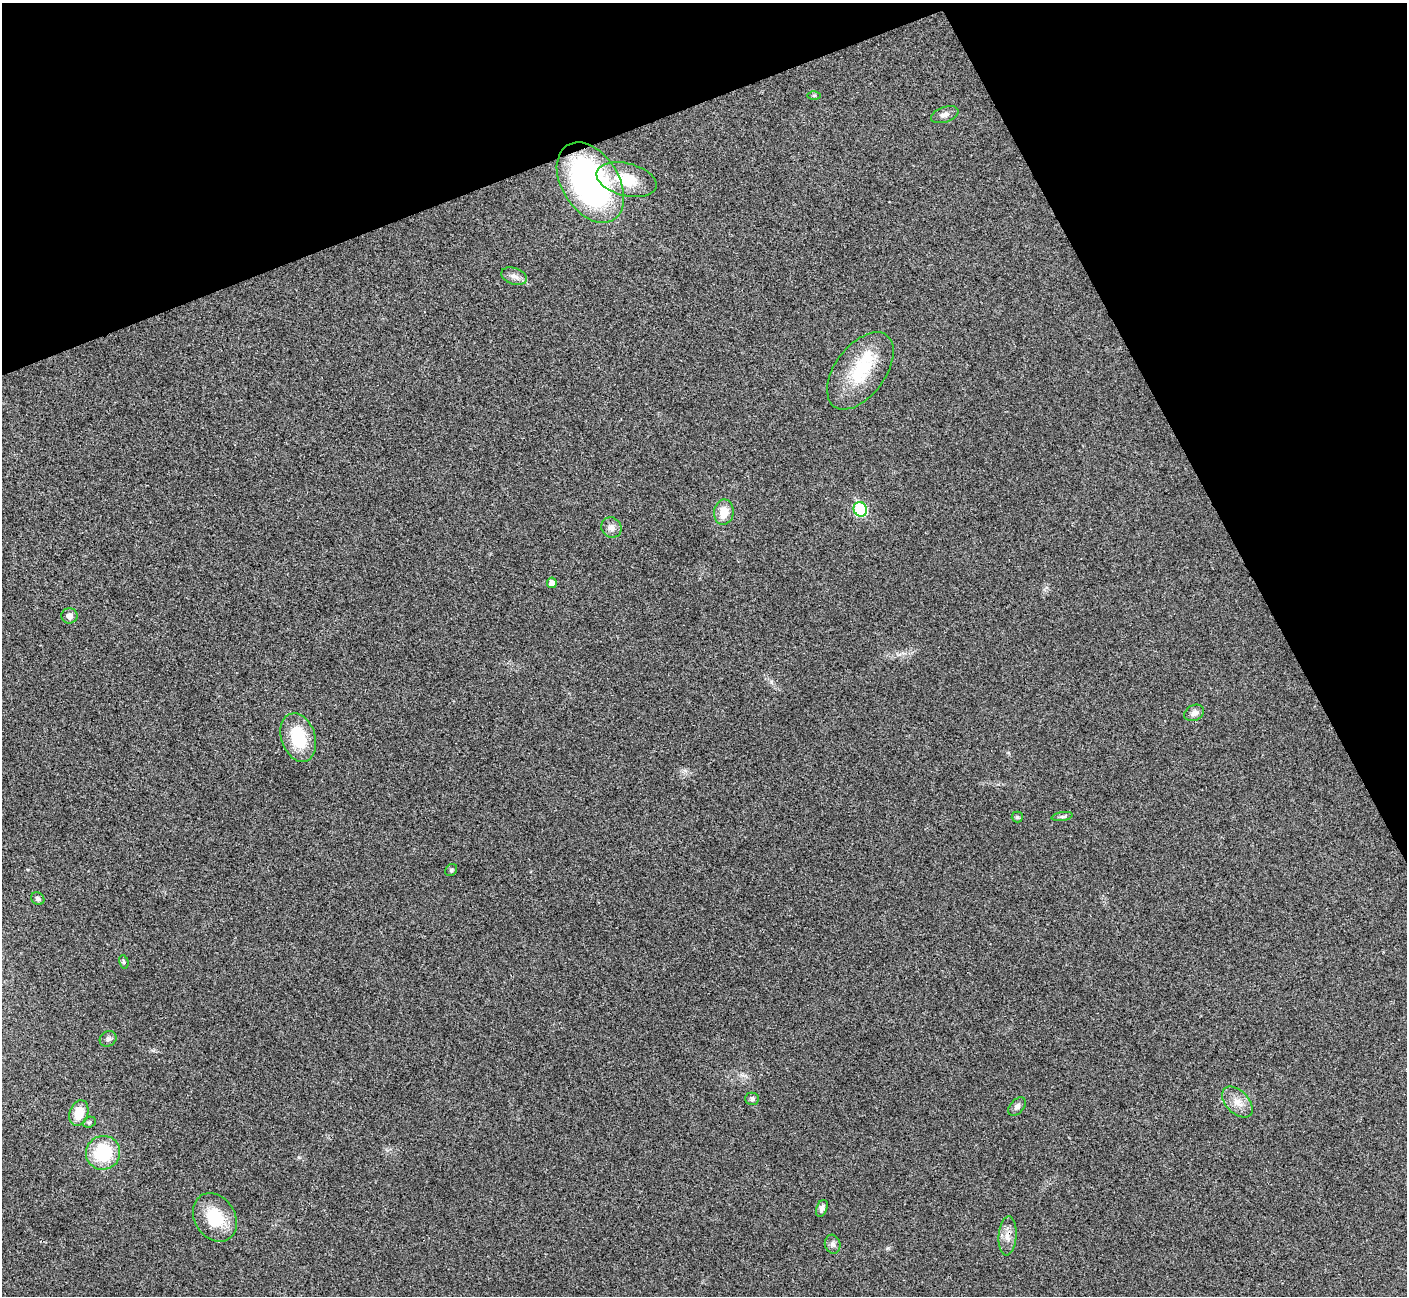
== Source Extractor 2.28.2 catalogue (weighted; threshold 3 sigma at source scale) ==
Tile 3 of 4 x 4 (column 3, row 1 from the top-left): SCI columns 2814-4218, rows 4037-5330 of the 5629 x 5617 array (HDU 1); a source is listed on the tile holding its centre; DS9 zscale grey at full resolution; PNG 1409 x 1298 px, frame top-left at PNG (2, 3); each listed source drawn as its Kron ellipse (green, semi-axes under 4 px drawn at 4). Shown black and unused: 21% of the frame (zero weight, under 3 of 4 exposures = <1% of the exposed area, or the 3 px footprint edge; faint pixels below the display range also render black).
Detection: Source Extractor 2.28.2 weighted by HDU 2 'WHT'; one run over the whole footprint, this tile lists its part. Background 0.0221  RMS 0.0053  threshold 0.0239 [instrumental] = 3 sigma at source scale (4.5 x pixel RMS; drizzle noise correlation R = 1.50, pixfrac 1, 0.05/0.05 arcsec/px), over >= 5 px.
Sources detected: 30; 1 inside a brighter listed object's ellipse — not listed separately; the other 29 listed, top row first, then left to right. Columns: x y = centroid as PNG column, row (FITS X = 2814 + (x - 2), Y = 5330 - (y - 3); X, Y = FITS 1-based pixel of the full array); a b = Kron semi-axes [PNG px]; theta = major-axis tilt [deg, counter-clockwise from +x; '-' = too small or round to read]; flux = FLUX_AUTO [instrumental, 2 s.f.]
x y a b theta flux
814 95 6 4 1 0.77
945 115 14 7 19 2.7
627 180 31 16 -14 18
590 183 44 28 -58 150
514 276 13 8 -18 3.1
860 371 44 25 53 30
860 509 7 6 - 41
724 512 13 10 82 8.3
611 528 11 9 -49 3.3
552 583 5 5 - 2.9
69 616 8 7 - 3.2
1194 713 10 7 25 2.8
298 738 25 17 -72 23
1062 816 11 3 10 1.2
1017 817 5 5 - 1.3
451 870 6 5 - 0.98
38 899 7 6 - 1.4
124 962 7 4 -74 0.86
108 1039 9 7 33 1.6
752 1099 7 6 - 1.2
1237 1102 18 11 -45 6.4
1017 1107 11 6 47 1.8
79 1113 13 9 71 10
89 1122 7 5 20 0.95
103 1153 17 17 - 28
822 1208 9 5 68 2
215 1217 26 20 -57 20
1007 1236 19 9 85 4.8
833 1244 9 7 -74 2.1
Overlapping masked pixels (flux is a lower limit): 1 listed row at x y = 1007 1236
Unlisted compact peaks at least as high as the median listed source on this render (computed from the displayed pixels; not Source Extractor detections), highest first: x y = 888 1248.